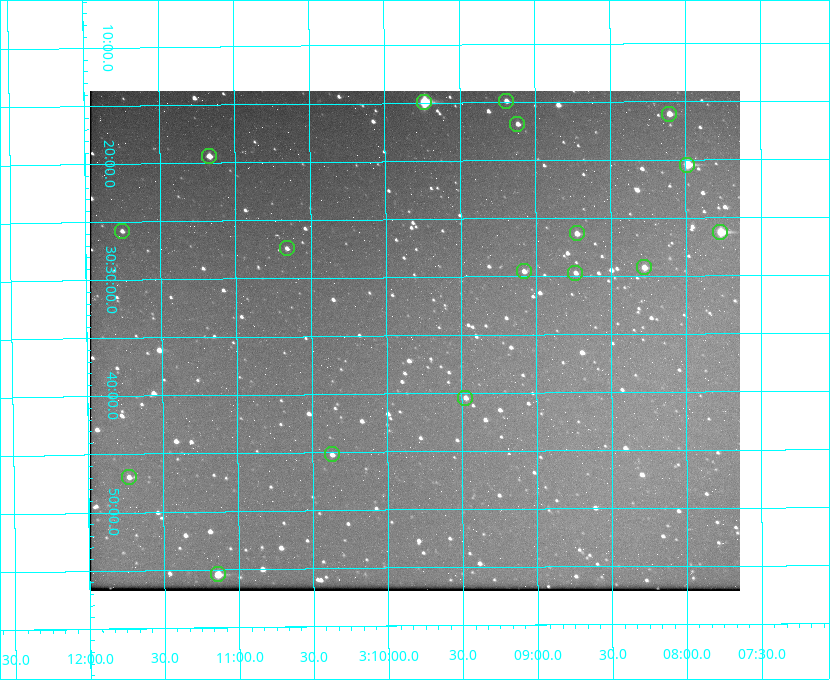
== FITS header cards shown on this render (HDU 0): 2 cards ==
NAXIS1  =                  650 / Width of table row in bytes
NAXIS2  =                  500 / Number of rows in table

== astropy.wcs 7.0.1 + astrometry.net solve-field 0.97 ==
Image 650 x 500 px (HDU 0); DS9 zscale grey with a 90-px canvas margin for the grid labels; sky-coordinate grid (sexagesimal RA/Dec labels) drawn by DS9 from the SOLVED WCS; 17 Tycho-2 reference stars matched to detected sources circled (green)
Header WCS: none
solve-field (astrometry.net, Tycho-2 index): SOLVED blind (the file carries no WCS)
Solved WCS: RA---TAN-SIP/DEC--TAN-SIP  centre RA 03:09:49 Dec +30:35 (47.45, +30.59 deg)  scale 5.17 arcsec/px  FOV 56.0' x 43.1'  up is -180 deg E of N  parity flipped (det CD > 0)
(file carries no celestial WCS; the grid is the blind solution)
Tycho-2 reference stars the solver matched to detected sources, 17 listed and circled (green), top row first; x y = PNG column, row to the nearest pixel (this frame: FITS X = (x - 90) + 1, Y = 500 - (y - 91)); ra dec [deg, ICRS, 3 dp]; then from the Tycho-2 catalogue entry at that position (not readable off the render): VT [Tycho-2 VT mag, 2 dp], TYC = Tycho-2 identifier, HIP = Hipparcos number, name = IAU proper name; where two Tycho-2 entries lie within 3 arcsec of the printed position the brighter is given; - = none
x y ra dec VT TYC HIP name
506 101 47.298 +30.248 11.74 2340-1527-1 - -
424 102 47.434 +30.249 8.84 2340-1699-1 - -
669 114 47.027 +30.268 10.45 2339-1565-1 - -
517 124 47.279 +30.281 11.50 2340-853-1 - -
209 156 47.792 +30.323 11.52 2340-1736-1 - -
687 165 46.997 +30.341 9.26 2339-1426-1 - -
122 231 47.939 +30.430 12.78 2340-1376-1 - -
720 232 46.942 +30.437 9.50 2339-1638-1 - -
577 233 47.182 +30.439 11.33 2339-1340-1 - -
287 248 47.665 +30.457 11.70 2340-1064-1 - -
644 267 47.070 +30.488 10.91 2339-1082-1 - -
524 271 47.270 +30.492 11.72 2340-1534-1 - -
575 273 47.184 +30.495 11.78 2339-1503-1 - -
465 398 47.369 +30.674 11.68 2340-1714-1 - -
332 454 47.592 +30.753 11.61 2340-1087-1 - -
129 477 47.932 +30.783 11.54 2340-1498-1 - -
218 574 47.785 +30.924 10.11 2340-1700-1 - -